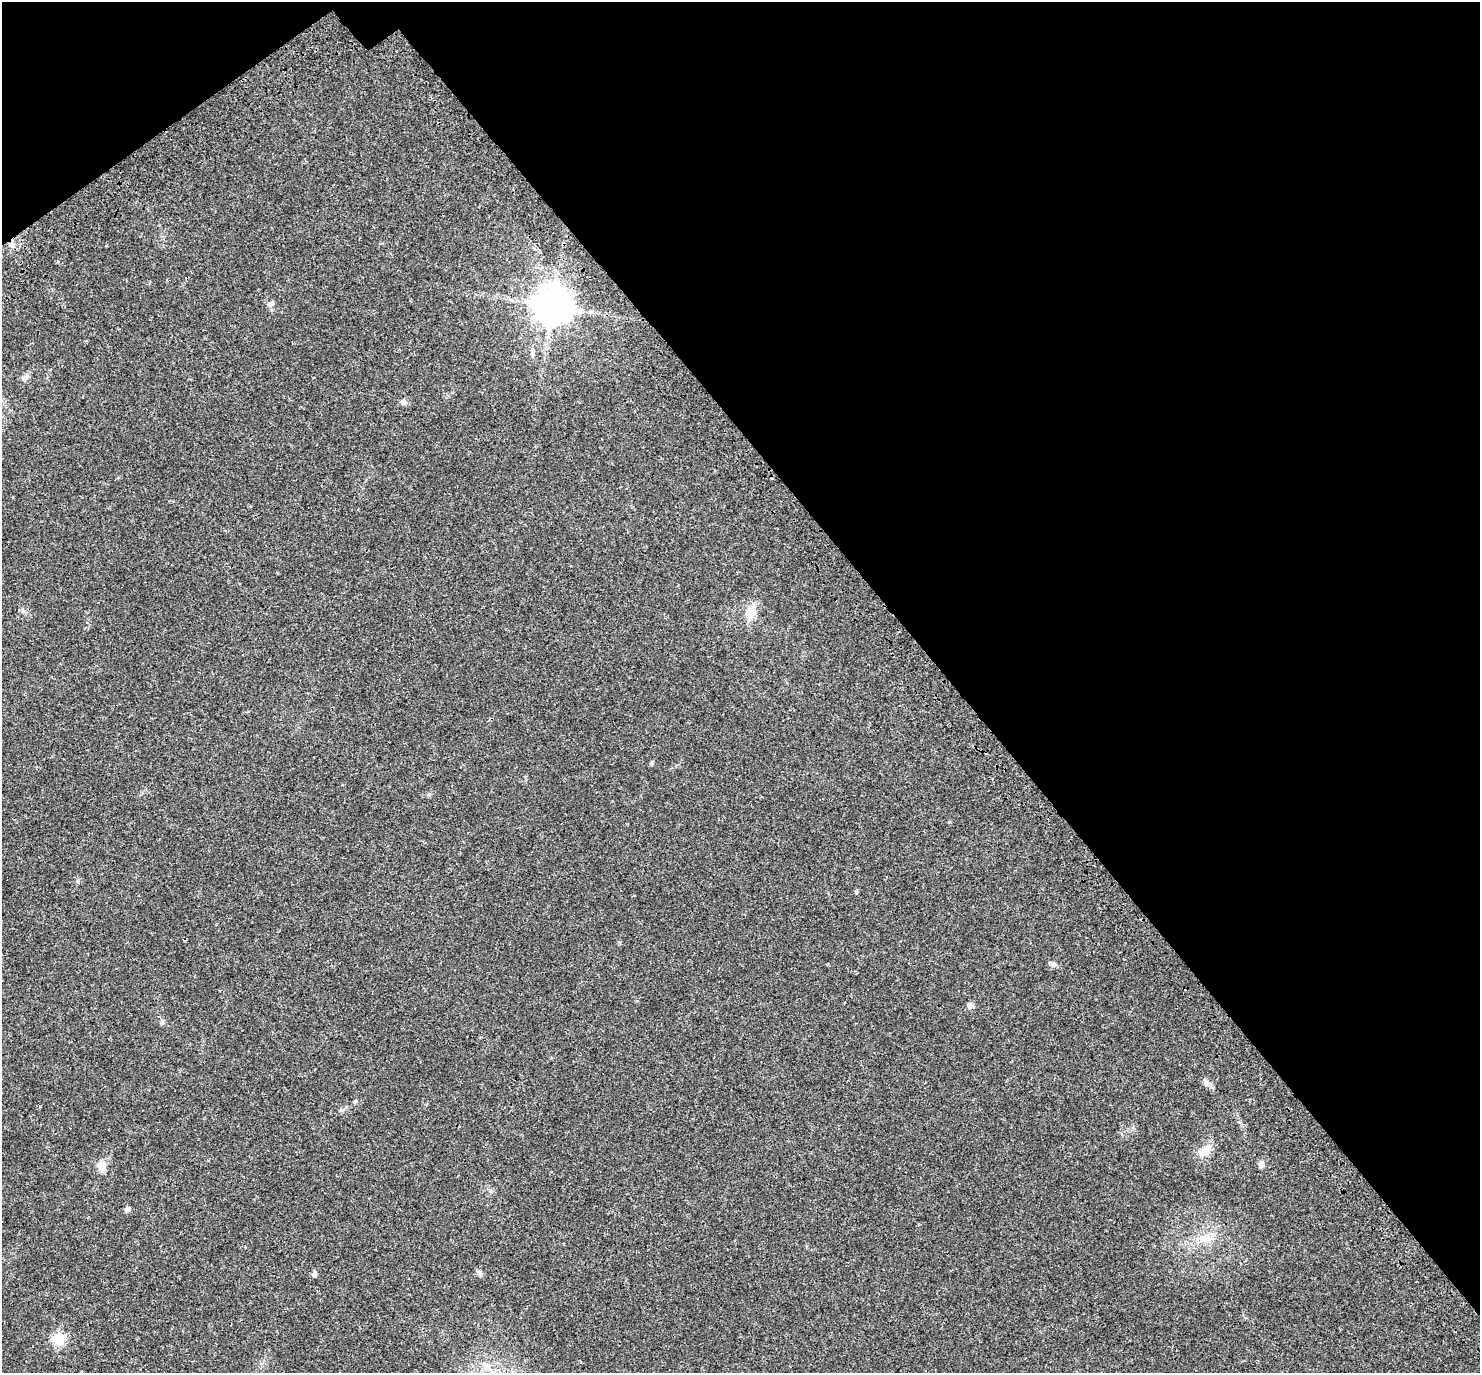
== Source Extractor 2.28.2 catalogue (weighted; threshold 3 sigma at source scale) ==
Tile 3 of 4 x 4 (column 3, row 1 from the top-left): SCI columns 3083-4560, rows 4401-5771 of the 6170 x 6120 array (HDU 1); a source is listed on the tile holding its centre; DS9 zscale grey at full resolution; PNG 1482 x 1375 px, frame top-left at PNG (2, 2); no overlay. Shown black and unused: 38% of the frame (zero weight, under 3 of 4 exposures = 9% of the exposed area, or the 3 px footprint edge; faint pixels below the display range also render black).
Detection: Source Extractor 2.28.2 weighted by HDU 2 'WHT'; one run over the whole footprint, this tile lists its part. Background 0.0357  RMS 0.0036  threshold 0.0163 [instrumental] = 3 sigma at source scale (4.5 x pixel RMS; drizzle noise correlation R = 1.50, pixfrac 1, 0.0396/0.0396 arcsec/px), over >= 5 px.
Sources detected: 19; all 19 listed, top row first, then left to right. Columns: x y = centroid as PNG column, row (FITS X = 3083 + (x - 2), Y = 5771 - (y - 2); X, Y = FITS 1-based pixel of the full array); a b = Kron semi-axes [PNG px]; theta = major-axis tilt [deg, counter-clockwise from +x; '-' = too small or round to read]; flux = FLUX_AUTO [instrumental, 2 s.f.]
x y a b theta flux
271 303 8 6 48 1.2
553 306 12 11 - 860
533 353 12 5 -82 1.2
750 612 21 11 82 4.8
429 794 6 4 19 0.47
856 891 6 4 -85 0.47
1053 964 9 6 -28 0.99
970 1006 10 6 0 0.97
162 1022 6 6 - 0.69
1207 1082 10 6 -55 1.4
355 1102 5 5 - 0.42
1205 1150 20 11 25 4.4
1261 1164 8 7 - 1.5
102 1166 11 8 -79 4.3
128 1209 9 5 29 0.8
1204 1238 22 9 4 4.7
314 1274 8 5 76 1.1
480 1274 7 6 - 0.84
58 1339 6 6 - 32
Overlapping masked pixels (flux is a lower limit): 1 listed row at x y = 553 306
Unlisted compact peaks at least as high as the median listed source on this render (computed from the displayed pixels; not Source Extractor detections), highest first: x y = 77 881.